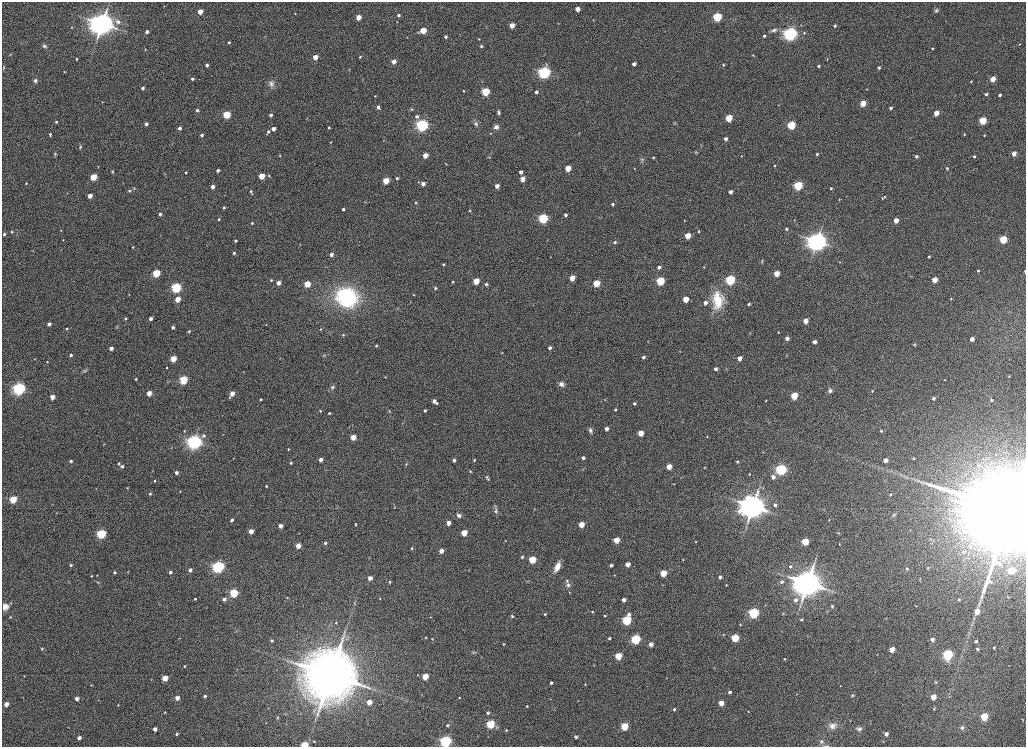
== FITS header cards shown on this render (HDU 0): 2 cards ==
NAXIS1  =                 2048
NAXIS2  =                 1489

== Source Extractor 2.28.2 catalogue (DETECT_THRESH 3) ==
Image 2048 x 1489 px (HDU 0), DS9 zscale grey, zoomed out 1/2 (1 PNG px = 2 x 2 image px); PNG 1028 x 749 px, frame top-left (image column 1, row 1489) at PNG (2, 2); no overlay
Background 1110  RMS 7.1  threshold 21.3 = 3 sigma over >= 5 px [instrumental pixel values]
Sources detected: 472; all 472 listed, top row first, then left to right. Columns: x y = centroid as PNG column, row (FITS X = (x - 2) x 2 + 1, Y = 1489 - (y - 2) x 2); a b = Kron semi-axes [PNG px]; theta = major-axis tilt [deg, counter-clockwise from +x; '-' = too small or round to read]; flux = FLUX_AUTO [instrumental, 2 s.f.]
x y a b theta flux
164 6 2 2 - 5.9e+02
577 9 3 3 - 1.7e+04
936 10 7 5 5 3.5e+03
200 12 3 3 - 2.3e+04
295 13 3 2 - 8.4e+02
398 15 3 3 - 3.3e+03
358 17 3 3 - 2.3e+04
717 17 4 3 - 1.7e+05
593 20 3 2 - 5.0e+02
118 22 9 7 -43 7.2e+03
397 22 3 2 - 6.6e+02
102 24 10 8 15 9.5e+05
512 25 3 3 - 2.4e+04
835 26 3 3 - 2.7e+03
72 27 3 2 - 7.7e+02
423 30 4 3 - 4.4e+04
774 30 11 5 14 5.6e+03
147 32 3 3 - 4.9e+03
804 33 4 3 - 1.8e+03
790 34 4 4 - 8.6e+05
764 36 3 3 - 2.6e+03
407 37 3 3 - 8.3e+02
445 37 3 3 - 3.4e+03
479 39 3 2 - 9.3e+02
229 42 3 2 - 2.0e+03
1019 44 3 3 - 1.1e+03
44 46 6 4 -36 3.3e+03
481 46 3 3 - 2.4e+03
932 48 3 3 - 1.4e+03
145 50 2 2 - 8.9e+02
10 55 4 2 - 8.3e+02
753 55 3 2 - 9.3e+02
315 57 3 3 - 2.3e+04
360 57 3 3 - 1.8e+03
76 59 3 2 - 1.5e+03
827 59 3 2 - 8.4e+02
394 62 3 3 - 1.6e+04
634 64 3 3 - 8.7e+03
207 65 3 3 - 4.2e+03
723 65 3 3 - 1.5e+03
818 66 3 3 - 2.5e+03
4 68 5 3 - 1.3e+03
879 68 3 3 - 2.9e+03
349 69 4 2 - 7.4e+02
64 72 2 2 - 7.9e+02
544 72 4 4 - 5.7e+05
192 79 3 3 - 3.6e+03
993 79 3 3 - 2.6e+04
35 80 5 5 - 4.3e+03
971 81 3 3 - 1.3e+03
271 83 9 9 - 7.1e+03
142 88 3 2 - 4.2e+03
867 89 3 3 - 7.4e+02
464 91 3 3 - 1.1e+03
485 91 4 3 - 1.1e+05
536 92 3 3 - 3.8e+03
986 94 3 3 - 2.7e+03
1000 95 3 3 - 2.9e+03
375 96 2 2 - 7.8e+02
102 102 3 2 - 5.4e+02
863 103 3 3 - 3.8e+04
378 107 4 3 - 5.2e+03
891 108 3 3 - 4.2e+03
411 109 4 3 - 1.4e+03
197 110 3 3 - 3.1e+03
498 112 6 3 -87 2.9e+03
936 113 3 3 - 2.4e+04
226 115 4 3 - 9.1e+04
271 115 3 3 - 5.1e+03
417 116 6 4 1 3.8e+03
729 118 4 3 - 6.9e+04
983 121 4 3 - 9.0e+04
56 122 3 3 - 1.8e+03
476 123 7 5 -64 3.9e+03
675 123 4 3 - 1.3e+03
146 124 3 3 - 5.5e+03
422 125 4 4 - 5.7e+05
791 125 4 3 - 1.3e+05
329 127 3 3 - 1.9e+03
496 127 5 5 - 5.8e+03
179 128 3 3 - 6.0e+03
273 129 3 3 - 1.0e+04
268 131 4 3 - 3.1e+03
490 133 3 3 - 6.6e+02
50 134 3 2 - 2.0e+03
267 134 3 3 - 1.0e+03
579 134 3 3 - 8.4e+02
964 134 3 2 - 1.1e+03
201 135 3 2 - 3.7e+03
984 135 2 2 - 1.0e+03
725 139 3 3 - 7.3e+03
330 142 3 2 - 1.1e+03
172 144 3 2 - 6.2e+02
80 147 5 4 - 2.0e+03
696 152 6 3 -16 1.6e+03
1014 153 3 3 - 1.8e+04
55 154 5 3 - 1.8e+03
817 154 3 3 - 2.3e+03
280 155 3 2 - 8.0e+02
425 155 3 3 - 2.4e+04
741 156 3 3 - 9.4e+02
916 156 4 3 - 2.3e+03
974 156 3 3 - 2.3e+03
653 157 3 3 - 1.6e+03
642 159 5 5 - 3.1e+03
446 164 3 3 - 9.5e+02
775 166 3 3 - 1.4e+03
568 168 3 3 - 4.3e+04
634 168 3 2 - 6.9e+02
947 168 3 3 - 1.8e+03
112 171 3 3 - 1.5e+03
217 171 3 2 - 4.1e+03
186 172 3 3 - 2.0e+03
521 172 3 3 - 8.0e+03
269 175 4 4 - 1.7e+03
261 176 3 3 - 3.7e+04
93 177 4 3 - 5.6e+04
397 178 3 3 - 2.6e+03
522 179 3 3 - 2.0e+04
386 181 4 3 - 4.9e+04
418 182 3 3 - 1.2e+03
26 183 2 2 - 8.8e+02
423 184 3 3 - 9.3e+03
497 186 3 3 - 1.3e+04
798 186 4 3 - 1.6e+05
212 187 3 3 - 8.7e+03
134 188 3 2 - 8.5e+02
831 188 3 2 - 2.0e+03
129 191 4 3 - 1.6e+03
251 191 5 4 - 2.4e+03
730 192 3 3 - 6.8e+03
90 196 3 3 - 1.4e+04
885 197 4 3 - 2.0e+03
839 199 3 2 - 6.9e+02
416 203 3 3 - 1.5e+03
612 204 3 3 - 3.1e+03
224 207 3 2 - 2.0e+03
343 209 3 3 - 2.8e+03
470 211 4 3 - 1.2e+03
160 214 3 3 - 3.3e+03
565 215 3 3 - 4.9e+03
543 218 4 4 - 2.4e+05
219 219 3 3 - 1.8e+03
684 220 3 2 - 7.0e+02
794 220 3 2 - 7.3e+02
896 220 3 3 - 2.0e+04
252 223 2 2 - 1.5e+03
786 229 3 3 - 2.5e+03
61 231 2 2 - 7.7e+02
699 231 3 3 - 1.7e+03
12 232 2 2 - 1.3e+03
4 234 3 2 - 2.5e+03
687 236 3 3 - 3.5e+04
1003 239 4 3 - 9.9e+04
63 240 2 2 - 6.5e+02
236 241 3 3 - 2.5e+03
817 241 8 7 - 7.6e+05
615 242 4 4 - 2.3e+03
300 245 2 2 - 4.8e+02
133 247 3 3 - 1.3e+03
33 250 3 2 - 4.8e+02
234 253 2 2 - 2.1e+03
331 255 3 3 - 7.8e+03
550 257 3 2 - 5.3e+02
929 257 2 2 - 2.2e+03
762 260 5 3 - 1.4e+03
839 262 3 2 - 6.4e+02
443 264 2 2 - 1.8e+03
659 267 3 3 - 5.4e+03
704 267 3 2 - 7.9e+02
978 270 2 2 - 1.7e+03
1025 272 3 1 - 8.7e+03
156 273 4 3 - 9.5e+04
776 273 3 3 - 3.5e+04
572 278 3 3 - 3.2e+04
271 280 3 3 - 1.6e+03
730 280 4 4 - 2.6e+05
934 280 3 3 - 2.9e+04
476 281 3 3 - 4.3e+04
660 281 4 3 - 1.3e+05
453 282 3 3 - 1.1e+03
278 283 3 3 - 1.4e+04
596 283 4 3 - 6.4e+04
307 284 3 3 - 4.8e+04
486 284 3 3 - 2.8e+03
176 288 4 4 - 2.6e+05
435 288 3 3 - 2.2e+03
129 295 3 2 - 5.6e+02
413 295 3 3 - 1.2e+03
347 298 15 13 -24 2.1e+05
177 299 3 3 - 3.3e+04
685 299 3 3 - 3.7e+04
951 299 3 3 - 1.0e+03
718 300 22 13 -89 4.7e+04
705 303 3 3 - 7.7e+03
749 304 3 3 - 2.4e+03
125 319 3 3 - 2.4e+03
150 319 3 3 - 5.6e+03
805 321 3 3 - 2.0e+04
49 324 3 3 - 7.5e+03
266 325 2 2 - 5.5e+02
116 327 3 2 - 8.5e+02
173 327 3 3 - 4.4e+03
66 329 3 3 - 1.5e+03
321 329 3 2 - 9.1e+02
189 331 4 3 - 1.7e+03
778 332 3 2 - 1.0e+03
749 333 3 2 - 5.6e+02
343 335 4 3 - 1.3e+03
787 338 3 3 - 9.7e+03
972 339 3 3 - 1.4e+04
648 341 3 2 - 5.4e+02
815 342 3 3 - 9.9e+03
915 344 5 3 - 1.7e+03
376 346 3 3 - 1.5e+03
111 348 3 3 - 9.1e+03
550 348 3 3 - 5.2e+03
502 353 3 2 - 6.0e+02
71 355 3 2 - 3.6e+03
324 355 4 4 - 1.5e+03
786 355 4 3 - 1.2e+03
643 357 3 3 - 4.7e+03
739 358 3 3 - 1.7e+04
173 359 3 3 - 4.1e+04
47 362 2 2 - 8.5e+02
167 367 3 2 - 1.0e+03
716 369 3 3 - 5.9e+03
85 371 7 3 34 2.3e+03
244 372 2 2 - 5.0e+02
1009 376 3 3 - 1.0e+03
385 377 3 3 - 8.4e+02
136 379 3 2 - 1.3e+03
183 380 4 3 - 1.4e+05
945 380 3 2 - 7.0e+02
562 384 7 6 - 6.7e+03
332 387 6 5 - 3.4e+03
19 389 4 4 - 6.3e+05
830 390 5 5 - 4.4e+03
872 391 3 2 - 1.4e+03
149 393 3 3 - 2.0e+04
232 393 3 3 - 1.6e+04
794 396 4 3 - 7.2e+04
52 397 3 3 - 1.7e+04
230 397 3 2 - 9.5e+02
934 398 3 3 - 3.5e+03
261 399 3 2 - 1.5e+03
605 400 3 2 - 6.5e+02
991 400 3 2 - 2.1e+03
434 401 3 3 - 8.2e+03
766 401 3 3 - 1.0e+03
436 403 3 3 - 1.6e+03
634 403 3 3 - 2.4e+03
425 410 3 3 - 2.8e+03
615 410 2 2 - 1.8e+03
320 411 3 3 - 1.5e+03
389 411 4 3 - 1.1e+03
329 413 3 3 - 2.1e+03
606 429 3 3 - 7.9e+03
590 430 7 4 -84 3.9e+03
184 431 3 3 - 1.2e+03
881 431 3 2 - 2.0e+03
641 433 3 3 - 2.9e+04
223 434 3 2 - 5.0e+02
204 436 4 4 - 3.7e+03
707 436 3 3 - 8.2e+02
353 437 3 3 - 2.7e+04
194 442 5 5 - 6.6e+05
104 444 3 2 - 6.0e+02
288 449 2 2 - 1.3e+03
583 458 3 3 - 5.0e+03
913 458 3 2 - 1.3e+03
320 460 3 3 - 9.0e+03
454 460 3 3 - 4.7e+03
474 460 3 3 - 1.5e+03
885 460 3 3 - 1.2e+04
71 461 3 3 - 3.0e+03
1022 461 4 4 - 3.9e+03
737 462 3 2 - 1.9e+03
118 463 4 4 - 1.7e+03
291 463 3 3 - 2.0e+03
406 464 4 3 - 1.4e+03
122 466 5 4 - 2.9e+03
669 466 3 3 - 2.8e+04
704 468 3 3 - 9.6e+02
781 469 4 4 - 4.0e+05
470 472 3 3 - 1.3e+03
176 473 3 3 - 4.5e+03
749 474 2 2 - 8.2e+02
487 477 5 3 - 1.9e+03
773 477 4 3 - 8.0e+03
681 478 3 2 - 5.7e+02
488 479 3 3 - 1.2e+03
154 481 2 2 - 1.1e+03
1025 483 3 3 - 2.1e+03
674 484 3 2 - 8.5e+02
266 486 2 2 - 1.9e+03
96 488 3 2 - 5.2e+02
127 488 3 3 - 7.8e+02
180 491 2 2 - 9.8e+02
150 494 3 3 - 1.5e+03
890 494 3 3 - 1.1e+03
748 498 33 15 48 8.1e+04
13 500 4 3 - 7.7e+04
755 505 8 6 -51 4.9e+05
775 505 4 3 - 4.5e+03
751 506 10 7 75 6.6e+05
394 508 2 2 - 5.3e+02
534 509 2 2 - 5.4e+02
495 510 11 3 -80 3.4e+03
983 510 13 11 5 2.2e+06
1009 512 29 27 35 1.6e+07
56 513 3 2 - 6.1e+02
459 515 5 4 - 5.3e+03
894 515 6 5 - 3.0e+03
232 520 3 3 - 4.2e+03
829 520 2 2 - 6.6e+02
448 523 3 3 - 1.8e+04
356 524 3 2 - 1.8e+03
581 524 3 3 - 3.6e+04
280 526 3 3 - 1.1e+04
251 531 3 3 - 1.8e+04
464 533 3 3 - 4.6e+04
838 533 4 3 - 1.0e+03
101 534 4 4 - 2.0e+05
616 540 3 3 - 3.8e+04
505 541 3 3 - 8.5e+02
696 541 3 2 - 9.2e+02
805 542 4 3 - 7.3e+04
325 543 3 3 - 3.1e+03
839 544 2 2 - 8.1e+02
298 546 3 3 - 2.2e+04
412 548 3 3 - 1.6e+03
441 551 3 3 - 1.3e+04
964 552 9 7 22 1.1e+04
522 557 4 3 - 1.9e+03
369 558 3 2 - 7.1e+02
532 560 4 3 - 8.6e+04
683 560 2 2 - 7.5e+02
627 564 3 3 - 1.8e+04
71 565 3 3 - 2.4e+03
611 565 3 3 - 3.9e+03
790 566 4 4 - 3.0e+03
218 567 4 4 - 5.2e+05
557 567 9 5 66 1.8e+04
928 568 3 3 - 1.0e+03
907 569 5 4 - 2.3e+03
190 570 3 3 - 6.5e+03
469 570 3 2 - 5.0e+02
1011 570 5 4 - 3.4e+04
114 572 3 3 - 3.0e+03
128 572 3 2 - 7.3e+02
170 572 3 3 - 4.6e+03
663 573 3 3 - 5.9e+04
97 575 2 2 - 5.8e+02
614 575 3 2 - 6.6e+02
91 576 3 3 - 1.4e+03
720 577 3 3 - 5.2e+03
370 578 3 3 - 1.2e+04
919 579 4 2 - 8.2e+02
567 581 4 4 - 2.1e+03
68 582 4 2 - 7.8e+02
98 582 4 3 - 1.4e+03
390 582 3 3 - 2.3e+03
781 582 6 5 - 3.4e+03
806 583 12 9 75 8.4e+05
809 583 9 7 -71 7.1e+05
568 585 6 5 - 4.1e+03
726 585 2 2 - 9.4e+02
569 592 3 2 - 7.8e+02
234 593 4 3 - 1.3e+05
287 598 2 2 - 8.5e+02
380 598 2 2 - 7.9e+02
195 599 2 2 - 1.7e+03
224 599 3 3 - 5.2e+03
959 599 3 3 - 1.7e+03
623 600 3 3 - 1.1e+04
796 600 5 4 - 6.4e+03
11 603 3 3 - 8.8e+02
354 603 4 3 - 1.4e+03
832 606 5 4 - 2.3e+03
916 606 3 2 - 7.2e+02
5 607 7 6 - 8.5e+03
977 611 4 3 - 3.0e+04
592 612 2 2 - 1.4e+03
753 613 4 4 - 3.0e+05
783 613 4 3 - 1.1e+03
545 614 3 3 - 1.9e+03
629 614 4 3 - 4.9e+03
512 616 4 4 - 1.8e+03
604 616 3 3 - 1.5e+03
10 617 4 3 - 1.4e+03
430 617 2 2 - 5.8e+02
886 618 2 2 - 9.0e+02
626 620 4 4 - 1.8e+05
801 620 3 3 - 2.1e+03
336 623 3 3 - 1.1e+03
740 625 3 3 - 1.1e+03
723 635 4 3 - 1.2e+03
425 638 3 2 - 8.4e+02
432 638 2 2 - 7.2e+02
609 638 3 3 - 2.8e+03
735 638 4 3 - 1.0e+05
635 639 4 4 - 2.2e+05
932 639 3 3 - 8.2e+03
271 641 3 3 - 2.6e+03
976 641 3 3 - 3.4e+03
503 644 2 2 - 1.4e+03
651 644 3 3 - 1.2e+04
42 648 4 3 - 1.3e+03
994 648 3 2 - 2.1e+03
892 649 3 3 - 3.1e+04
977 649 3 3 - 3.0e+03
474 652 8 3 4 2.1e+03
948 654 4 4 - 3.0e+05
618 656 4 3 - 6.7e+04
784 659 3 3 - 1.5e+03
184 666 2 2 - 1.5e+03
714 667 3 2 - 7.7e+02
330 675 22 20 18 4.5e+06
24 676 3 2 - 8.5e+02
425 676 3 3 - 4.7e+04
165 678 3 3 - 3.6e+04
151 680 2 2 - 5.7e+02
936 682 3 3 - 1.1e+03
551 683 3 3 - 3.2e+03
585 684 3 2 - 8.9e+02
91 685 3 3 - 7.9e+02
840 686 2 2 - 7.0e+02
730 692 3 3 - 4.4e+03
797 694 2 2 - 6.0e+02
852 695 4 3 - 1.8e+03
205 696 3 3 - 4.0e+03
459 697 3 3 - 9.5e+02
933 697 3 3 - 3.0e+04
949 697 3 2 - 7.9e+02
177 698 3 3 - 1.4e+04
77 699 3 3 - 8.6e+03
98 700 2 2 - 4.4e+02
577 700 3 2 - 5.7e+02
369 702 3 3 - 2.3e+04
721 703 3 3 - 2.8e+04
6 704 3 3 - 1.6e+04
118 705 3 2 - 7.7e+02
527 706 2 2 - 1.4e+03
674 709 3 3 - 3.2e+03
934 709 3 3 - 1.1e+03
748 711 3 2 - 7.7e+02
165 712 3 3 - 1.1e+03
488 713 3 3 - 3.6e+03
984 717 4 3 - 8.7e+04
277 718 5 4 - 1.8e+03
850 720 3 2 - 7.0e+02
1022 720 4 2 - 7.4e+02
266 723 3 2 - 7.8e+02
490 724 4 3 - 1.3e+05
447 725 3 3 - 2.5e+03
200 726 3 2 - 5.0e+02
624 726 4 3 - 9.9e+04
832 726 9 8 - 1.0e+04
962 728 5 5 - 4.1e+03
155 729 3 3 - 9.3e+03
859 729 8 5 -3 4.7e+03
506 730 3 3 - 1.4e+03
176 734 3 3 - 2.0e+03
886 734 3 3 - 8.7e+03
576 737 4 3 - 3.9e+03
79 738 3 3 - 8.4e+03
445 741 4 4 - 5.2e+05
821 741 6 6 - 4.1e+03
314 742 2 2 - 1.1e+03
304 745 3 3 - 7.5e+04
827 746 7 2 2 1.8e+03
At the frame edge (FLAGS 8, measured only in part): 6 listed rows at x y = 1025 272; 1025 483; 1009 512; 445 741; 304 745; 827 746

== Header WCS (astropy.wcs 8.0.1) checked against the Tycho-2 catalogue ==
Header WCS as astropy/WCSLIB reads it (CRVAL/CRPIX/CD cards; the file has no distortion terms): RA---TAN/DEC--TAN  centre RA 21:14:48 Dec -00:56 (318.70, -0.94 deg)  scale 0.396 arcsec/px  FOV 13.5' x 9.8'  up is +90 deg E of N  parity normal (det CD < 0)
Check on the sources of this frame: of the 60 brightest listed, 6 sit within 2.0 arcsec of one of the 6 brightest Tycho-2 stars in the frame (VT <= 12.04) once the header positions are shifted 0.47 arcsec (0.10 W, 0.46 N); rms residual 0.88 arcsec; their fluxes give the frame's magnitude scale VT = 25.88 - 2.5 log10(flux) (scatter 0.35 mag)
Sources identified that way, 5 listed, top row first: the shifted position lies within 2.0 arcsec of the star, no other Tycho-2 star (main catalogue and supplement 1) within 4.0 arcsec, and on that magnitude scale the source's flux lands within +1.5 / -3 mag of the star's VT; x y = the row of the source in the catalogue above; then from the Tycho-2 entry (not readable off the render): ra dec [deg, ICRS J2000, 3 dp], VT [Tycho-2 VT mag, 2 dp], TYC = Tycho-2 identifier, HIP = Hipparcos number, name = IAU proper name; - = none
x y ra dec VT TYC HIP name
102 24 318.779 -1.032 11.65 5194-957-1 - -
751 506 318.672 -0.888 12.04 5193-428-1 - -
983 510 318.672 -0.838 10.37 5193-2150-1 - -
1009 512 318.671 -0.832 7.46 5193-591-1 104878 -
330 675 318.635 -0.981 9.18 5193-332-1 - -